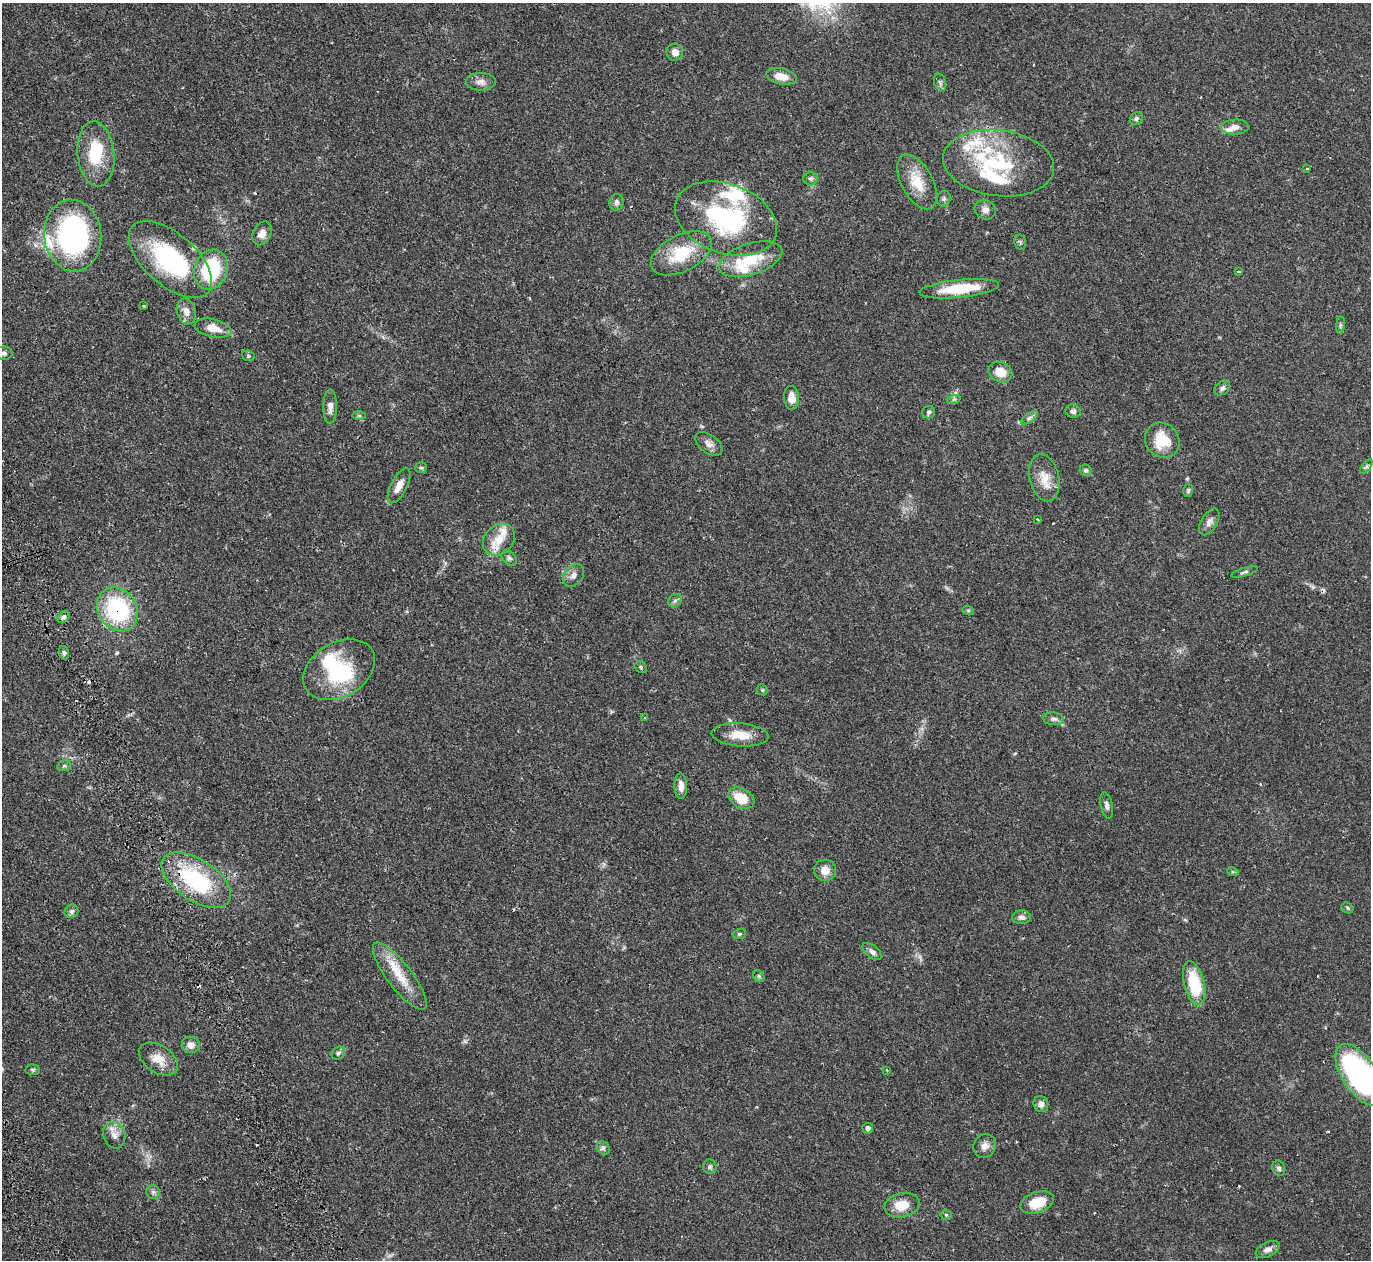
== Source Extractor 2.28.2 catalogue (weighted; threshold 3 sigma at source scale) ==
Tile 7 of 4 x 4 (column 3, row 2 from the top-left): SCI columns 3068-4436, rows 2994-4251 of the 6128 x 6110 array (HDU 1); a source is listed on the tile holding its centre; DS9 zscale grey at full resolution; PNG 1373 x 1262 px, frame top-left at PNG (2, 3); each listed source drawn as its Kron ellipse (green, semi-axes under 4 px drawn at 4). Shown black and unused: <1% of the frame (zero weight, under 2 of 3 exposures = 11% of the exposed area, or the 3 px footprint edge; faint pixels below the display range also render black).
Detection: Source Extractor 2.28.2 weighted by HDU 2 'WHT'; one run over the whole footprint, this tile lists its part. Background 0.0542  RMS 0.0047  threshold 0.0211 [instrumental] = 3 sigma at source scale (4.5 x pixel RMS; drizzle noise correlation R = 1.50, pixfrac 1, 0.05/0.05 arcsec/px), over >= 5 px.
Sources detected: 123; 1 too faint to see at this stretch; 3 inside a brighter object's white glare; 9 cosmic-ray / hot-pixel residue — neither listed nor drawn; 13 inside a brighter listed object's ellipse — not listed separately; the other 97 listed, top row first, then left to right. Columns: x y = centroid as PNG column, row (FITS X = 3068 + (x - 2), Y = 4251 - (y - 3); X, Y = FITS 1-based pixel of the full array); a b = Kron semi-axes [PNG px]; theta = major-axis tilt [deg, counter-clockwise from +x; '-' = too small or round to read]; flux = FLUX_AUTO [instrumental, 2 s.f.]
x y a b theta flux
675 52 8 8 - 2.5
781 76 15 8 -12 5.5
481 82 15 9 0 2.8
940 82 9 5 -70 1.2
1136 118 7 5 44 1
1235 127 14 7 3 3
96 154 32 18 -84 20
998 163 56 33 -7 40
1307 169 3 3 - 0.61
810 178 7 7 - 1.1
917 182 30 15 -61 11
944 199 8 7 - 1.1
616 202 8 7 - 1.7
985 210 11 9 -27 2.3
726 219 53 34 -20 57
262 233 12 9 63 3.4
73 235 36 28 -84 93
1020 242 8 5 -77 0.81
681 253 33 18 27 19
751 259 33 15 18 16
170 260 50 26 -41 51
211 270 20 16 69 31
1238 271 3 2 - 0.61
959 289 40 9 6 20
144 306 3 3 - 0.68
186 311 13 9 -73 3.5
1340 325 8 4 82 0.83
213 328 19 9 -13 6.1
4 353 9 6 -2 1.5
248 356 6 5 - 0.68
1000 372 12 10 -26 6.5
1222 388 9 6 43 1.4
791 398 12 7 -86 4
954 399 7 4 19 0.85
330 407 17 7 89 2.9
1073 411 7 6 - 1.4
929 412 6 6 - 1.1
359 416 7 4 -1 0.66
1029 418 9 4 36 1.3
1162 440 18 16 -49 13
709 444 16 9 -37 2.7
1366 467 8 4 54 0.9
421 468 6 5 - 0.66
1086 470 6 5 - 1
1044 478 24 14 -77 7.5
399 486 19 8 62 4.1
1188 491 6 5 - 0.69
1038 519 4 2 - 0.36
1209 522 15 8 60 2.3
499 540 18 14 44 6.3
509 558 9 6 -49 1.3
1244 572 14 3 16 0.9
573 575 12 9 51 2.6
675 601 7 6 - 1.1
117 609 23 19 -57 46
968 610 6 4 -18 0.61
63 617 7 5 41 1.1
64 653 7 5 -76 0.98
641 667 6 5 - 0.86
339 670 38 27 31 30
762 690 6 5 - 0.58
645 718 4 3 - 0.49
1054 719 10 6 -5 1.6
740 735 28 11 -4 8.4
64 766 7 5 12 0.81
681 786 13 6 -87 3.1
741 798 14 9 -30 9.8
1107 805 14 6 -79 1.7
825 870 11 10 - 4.3
1233 872 6 4 -18 0.57
196 880 39 20 -33 44
1347 908 6 5 - 0.7
71 911 7 6 - 1.3
1022 917 9 7 0 1.8
740 934 6 5 - 0.74
872 951 11 6 -39 1.7
400 976 41 12 -53 13
759 976 6 5 - 0.72
1194 983 22 10 -75 22
191 1045 9 8 - 3
338 1053 7 6 - 1.2
158 1059 21 13 -34 6.7
32 1070 7 5 -3 0.84
887 1070 3 3 - 0.35
1360 1075 35 17 -57 120
1041 1104 8 7 - 2.1
868 1128 5 5 - 1.8
114 1135 13 11 -70 3.7
985 1146 12 11 - 2.8
603 1148 7 6 - 1.1
710 1166 7 7 - 1
1279 1168 7 6 - 1.2
153 1192 6 6 - 1.1
1037 1202 17 10 18 10
902 1205 17 12 11 8.1
946 1215 5 5 - 0.63
1268 1249 13 7 26 2.4
Overlapping masked pixels (flux is a lower limit): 2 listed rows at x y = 117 609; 196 880
Isophote crosses this tile's border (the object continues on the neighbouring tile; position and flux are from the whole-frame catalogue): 2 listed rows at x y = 4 353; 1360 1075